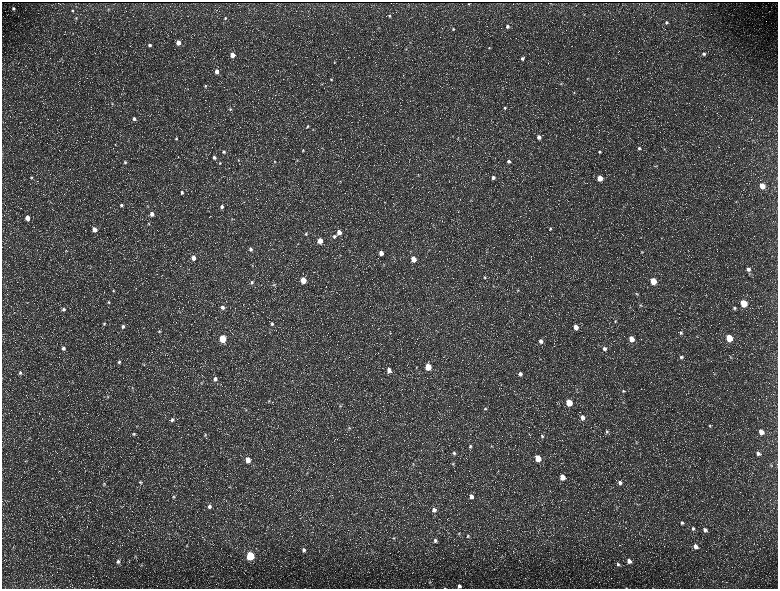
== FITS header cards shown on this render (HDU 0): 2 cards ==
NAXIS1  =                 1552 / length of data axis 1
NAXIS2  =                 1173 / length of data axis 2

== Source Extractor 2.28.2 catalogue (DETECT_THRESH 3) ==
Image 1552 x 1173 px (HDU 0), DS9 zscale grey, zoomed out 1/2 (1 PNG px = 2 x 2 image px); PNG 780 x 591 px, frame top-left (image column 1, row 1173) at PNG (2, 2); no overlay
Background 238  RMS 11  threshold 33.2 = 3 sigma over >= 5 px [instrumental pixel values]
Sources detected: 216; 37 cannot appear on this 1/2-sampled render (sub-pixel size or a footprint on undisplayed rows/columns) and are not listed; the other 179 listed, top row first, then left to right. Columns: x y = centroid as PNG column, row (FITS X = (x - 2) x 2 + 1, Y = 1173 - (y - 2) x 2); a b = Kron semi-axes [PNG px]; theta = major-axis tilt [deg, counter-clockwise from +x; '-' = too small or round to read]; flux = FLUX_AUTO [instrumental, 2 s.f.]
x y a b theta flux
550 3 2 1 - 590
468 4 2 2 - 800
13 8 4 3 - 4400
108 9 3 3 - 1500
72 11 4 4 - 2500
584 15 3 2 - 1200
390 16 3 3 - 2800
76 18 4 4 - 2700
225 18 3 3 - 2800
666 22 4 4 - 3700
507 26 4 4 - 6100
453 29 4 3 - 3000
178 43 4 3 - 22000
410 43 3 2 - 1000
150 45 4 4 - 4500
489 48 4 3 - 2100
406 49 3 3 - 1200
704 54 5 4 - 5200
232 55 4 3 - 21000
522 58 3 3 - 4300
334 62 4 4 - 2300
12 63 3 2 - 820
217 72 4 3 - 14000
587 78 4 3 - 1600
331 80 4 4 - 2700
322 84 3 2 - 1300
561 84 3 3 - 1500
205 86 5 3 - 2700
574 92 4 3 - 1800
112 103 4 4 - 2400
505 108 4 4 - 3100
230 109 4 3 - 2600
134 119 5 4 - 6400
307 126 4 3 - 2300
539 137 4 4 - 10000
176 139 4 4 - 3000
115 145 3 2 - 940
639 148 4 4 - 3700
664 149 3 3 - 1500
303 150 4 3 - 2100
599 151 3 3 - 3100
224 152 5 4 - 4400
214 157 4 4 - 5300
238 160 3 3 - 1500
297 160 4 2 - 1100
509 161 4 4 - 6100
125 162 4 4 - 2900
274 162 4 3 - 2000
220 163 4 4 - 2400
656 166 5 3 - 1600
493 177 4 4 - 8000
31 178 4 3 - 2600
600 178 4 4 - 31000
762 186 4 4 - 35000
182 192 4 3 - 4500
384 202 3 3 - 1100
121 205 5 4 - 4600
148 206 6 3 89 1700
222 207 5 4 - 6500
152 214 4 4 - 12000
27 218 4 4 - 19000
232 219 4 2 - 1700
148 223 5 3 - 2500
550 228 4 4 - 2700
94 230 4 4 - 18000
339 232 4 4 - 19000
306 234 5 4 - 3200
334 236 5 4 - 4800
320 241 4 4 - 31000
298 243 4 2 - 1300
251 249 5 4 - 6600
642 252 4 3 - 2200
381 253 4 4 - 16000
340 255 4 2 - 1200
194 258 4 4 - 15000
414 259 4 4 - 28000
383 264 4 3 - 1600
252 266 4 3 - 1900
748 269 5 4 - 7900
484 277 4 3 - 2800
303 280 4 4 - 39000
653 281 4 4 - 64000
252 282 5 4 - 4100
274 285 4 4 - 3000
518 290 4 3 - 2000
113 291 4 4 - 2500
637 294 4 3 - 2000
108 302 5 4 - 2700
744 303 4 4 - 87000
640 305 4 3 - 2000
222 307 5 5 - 7600
734 308 4 4 - 3700
63 309 4 4 - 4400
615 321 4 3 - 1900
104 324 5 4 - 3700
272 324 5 5 - 4700
123 326 5 4 - 5500
576 327 4 3 - 21000
159 331 4 4 - 2700
681 333 5 4 - 3900
729 338 4 4 - 72000
222 339 4 4 - 90000
631 339 4 4 - 30000
541 341 4 4 - 9400
63 348 5 5 - 6300
604 349 5 4 - 6600
681 357 5 4 - 5300
730 357 4 3 - 1900
119 362 5 4 - 4300
144 364 4 2 - 1400
428 367 4 4 - 60000
389 370 5 4 - 15000
20 373 4 4 - 4100
520 374 4 4 - 7000
215 379 5 5 - 8700
72 382 3 2 - 1500
202 382 3 3 - 1700
132 388 4 3 - 2200
623 391 4 4 - 2900
107 396 4 3 - 1800
269 401 4 3 - 2400
569 403 4 4 - 50000
340 406 5 5 - 3400
485 408 4 4 - 2800
246 410 3 3 - 1700
583 417 5 4 - 10000
172 420 4 4 - 5500
710 426 5 4 - 2600
349 428 4 4 - 2800
593 431 3 2 - 1200
607 432 6 5 - 4200
761 432 5 4 - 21000
134 434 5 5 - 3900
205 435 5 4 - 2500
542 436 4 4 - 3400
30 437 3 2 - 1100
636 442 4 4 - 2100
470 446 5 4 - 3900
491 446 4 2 - 1600
454 453 5 4 - 4000
758 453 5 4 - 8700
538 458 4 4 - 50000
248 460 5 4 - 23000
26 461 3 2 - 1400
413 464 4 4 - 2200
453 464 4 4 - 2300
771 465 4 2 - 1400
562 477 5 4 - 31000
140 482 5 3 - 2700
620 482 5 4 - 6900
104 484 5 4 - 3000
471 496 4 4 - 12000
173 497 5 4 - 3500
638 505 3 2 - 1100
209 506 5 4 - 7300
616 507 5 2 - 1400
434 510 6 5 - 9700
682 523 5 4 - 4700
693 528 4 4 - 4400
705 530 5 4 - 7000
459 534 5 3 - 2200
468 536 5 5 - 3900
394 538 6 4 85 3500
435 540 6 5 - 6300
187 546 5 2 - 1900
696 546 5 4 - 11000
13 547 3 2 - 1600
304 550 5 5 - 7100
135 556 4 3 - 2000
250 556 4 4 - 160000
501 556 6 1 45 1500
118 561 6 5 - 6000
629 561 5 5 - 13000
618 564 6 5 - 5200
141 565 6 3 -78 1900
429 582 5 4 - 3300
459 586 5 5 - 8000
445 588 4 2 - 1400
626 588 3 2 - 810
At the frame edge (FLAGS 8, measured only in part): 3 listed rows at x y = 459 586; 445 588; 626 588
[37 sub-pixel or undisplayed-footprint detections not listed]